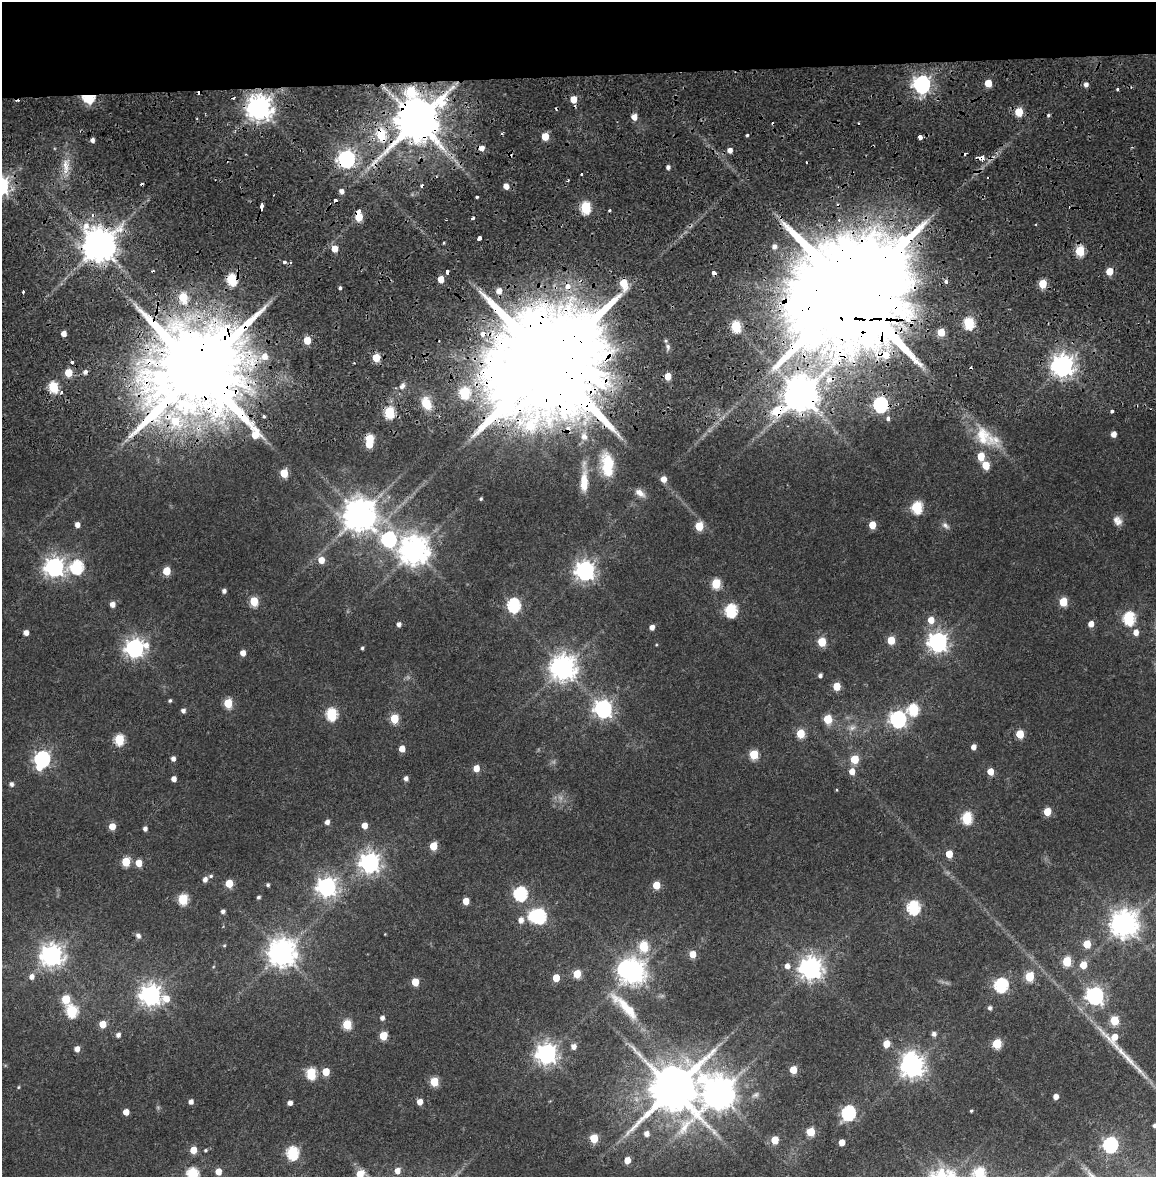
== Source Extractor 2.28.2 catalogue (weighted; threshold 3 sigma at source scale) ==
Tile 3 of 4 x 4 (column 3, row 1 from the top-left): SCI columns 2323-3476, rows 3600-4774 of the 4634 x 4850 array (HDU 1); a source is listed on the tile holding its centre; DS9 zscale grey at full resolution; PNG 1158 x 1179 px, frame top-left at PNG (2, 2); no overlay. Shown black and unused: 7% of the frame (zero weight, under 2 of 4 exposures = <1% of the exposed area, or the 3 px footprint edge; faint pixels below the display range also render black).
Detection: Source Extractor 2.28.2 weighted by HDU 2 'WHT'; one run over the whole footprint, this tile lists its part. Background 0.0247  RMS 0.0043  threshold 0.0193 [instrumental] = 3 sigma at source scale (4.5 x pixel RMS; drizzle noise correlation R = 1.50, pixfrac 1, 0.0396/0.0396 arcsec/px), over >= 5 px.
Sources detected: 272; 1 too faint to see at this stretch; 4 inside a brighter object's white glare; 26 cosmic-ray / hot-pixel residue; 1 long thin detection or spike segment (spike, bleed or trail) — not listed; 1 inside a brighter listed object's ellipse — not listed separately; the other 239 listed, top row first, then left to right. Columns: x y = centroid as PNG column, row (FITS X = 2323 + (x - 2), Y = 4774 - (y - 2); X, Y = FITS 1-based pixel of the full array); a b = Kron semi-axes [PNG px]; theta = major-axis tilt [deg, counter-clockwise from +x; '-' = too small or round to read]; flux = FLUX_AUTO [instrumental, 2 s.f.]
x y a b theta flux
988 83 5 5 - 7
922 84 7 7 - 170
1086 84 5 5 - 1.7
1117 89 3 3 - 0.66
88 97 6 5 - 41
259 108 8 7 - 460
1019 112 5 5 - 13
1048 115 4 4 - 0.62
634 117 5 5 - 3.6
417 121 15 11 -88 2100
381 135 7 6 - 19
747 135 3 3 - 0.55
545 136 5 5 - 8.5
920 137 4 3 - 9.6
92 140 4 4 - 1.7
730 150 5 5 - 2.3
346 159 7 6 - 170
66 166 22 7 -83 4.5
668 167 4 4 - 1.3
568 180 3 3 - 0.49
506 186 4 4 - 3.2
341 191 5 4 - 2.1
477 197 3 3 - 0.81
585 207 6 5 - 31
358 211 4 3 - 7.7
359 217 5 5 - 10
479 238 4 3 - 3.1
99 246 10 9 - 920
774 246 6 5 - 1.8
334 249 5 5 - 4.9
1080 251 6 5 - 22
284 262 3 3 - 11
1109 271 5 5 - 6.5
232 279 6 5 - 30
441 279 5 4 - 5.1
946 282 4 3 - 2.7
624 283 7 5 -80 13
1043 284 5 5 - 13
340 288 4 3 - 0.72
499 291 5 5 - 2.5
23 292 3 3 - 2.3
851 293 43 25 85 20000
183 297 6 5 - 17
969 323 6 5 - 35
736 326 6 5 - 28
941 332 5 5 - 9.2
64 334 4 4 - 3.1
307 340 5 5 - 9.2
668 347 6 4 -72 0.91
885 355 13 9 -1 8.5
264 356 8 7 - 4.1
376 357 5 5 - 11
72 362 3 3 - 1.7
549 363 41 24 85 18000
1063 366 8 7 - 330
198 369 28 22 85 10000
85 372 5 5 - 1.5
68 373 5 5 - 9.9
668 376 5 4 - 6.2
402 386 9 6 46 1.9
53 387 6 5 - 26
464 393 6 6 - 27
800 395 12 10 44 1000
426 403 14 10 -65 7.7
880 404 7 7 - 76
1112 411 3 3 - 2
389 412 6 5 - 30
888 419 4 3 - 3.1
175 421 15 11 -43 17
568 429 8 7 - 2.1
1113 434 5 4 - 2.9
584 436 12 10 -67 3.1
984 436 39 21 -42 15
369 439 5 5 - 15
607 465 28 13 -84 15
986 465 6 5 - 8.8
284 473 5 5 - 12
664 479 5 5 - 3.4
584 482 26 9 87 8.5
640 493 14 8 -36 2.9
481 499 4 3 - 0.54
917 507 6 6 - 31
359 515 10 10 - 790
1117 521 13 9 -53 2.6
77 525 5 4 - 2.3
872 525 5 5 - 7.3
945 525 12 7 -41 1.5
699 526 5 5 - 12
389 539 8 7 - 77
414 550 9 9 - 580
321 560 6 6 - 4.8
54 567 7 7 - 210
77 567 7 7 - 50
166 571 5 5 - 10
585 571 7 7 - 230
716 583 6 5 - 19
224 591 4 4 - 1.3
254 601 5 5 - 16
1063 602 5 5 - 12
112 604 5 5 - 2.6
514 605 7 6 - 61
731 610 7 6 - 48
1129 618 7 6 - 44
931 620 6 6 - 4.5
399 624 4 4 - 1.6
1091 624 5 5 - 3.2
652 627 5 4 - 2.2
26 632 4 4 - 2.6
1136 632 6 5 - 2.9
891 640 5 5 - 8.9
822 642 5 5 - 13
938 642 8 7 - 220
134 648 8 7 - 200
362 648 4 3 - 0.63
243 653 5 5 - 3
563 668 9 8 - 430
820 675 5 4 - 1.2
837 686 5 5 - 8.8
170 700 4 4 - 0.62
228 703 5 5 - 16
603 709 7 7 - 170
913 709 6 6 - 29
183 711 5 4 - 1.4
331 714 6 6 - 36
394 718 5 5 - 15
828 719 6 5 - 12
898 719 7 7 - 120
852 728 10 7 37 1.9
801 733 5 5 - 14
1020 734 5 5 - 11
119 739 6 5 - 24
973 747 5 4 - 2.2
402 749 5 5 - 4.4
754 754 5 5 - 17
42 759 8 6 72 110
173 759 5 4 - 1.6
855 759 5 5 - 11
476 768 5 5 - 4.9
852 771 6 6 - 4
990 771 5 5 - 5.6
406 778 4 4 - 1.6
174 779 4 4 - 2.6
11 784 5 5 - 1.3
1047 812 5 5 - 8.9
967 818 6 5 - 31
327 822 5 4 - 1.9
364 825 5 5 - 3.7
112 826 5 5 - 5.3
145 829 4 4 - 1.6
433 846 5 5 - 10
949 854 5 5 - 7.6
126 862 6 5 - 14
139 863 5 5 - 6.3
370 863 7 7 - 230
211 876 5 5 - 0.71
205 879 5 5 - 1.9
229 883 5 5 - 9.3
268 885 4 4 - 0.76
656 885 5 5 - 8.6
327 887 7 7 - 220
520 894 7 6 - 60
258 897 4 4 - 0.73
183 899 6 5 - 23
466 901 5 5 - 5.3
913 907 7 6 - 55
223 911 4 4 - 1.3
539 916 7 6 - 62
521 920 6 6 - 2.5
1124 924 9 8 - 490
138 936 8 6 -45 1.3
1087 944 5 5 - 8.8
224 945 5 3 - 0.38
643 946 6 5 - 20
282 953 9 9 - 510
693 954 5 5 - 5.6
51 955 8 8 - 310
1067 961 6 5 - 18
1083 965 6 5 - 6.2
787 966 6 6 - 2.2
811 968 8 8 - 310
633 972 8 7 - 360
577 974 5 5 - 11
1029 976 5 5 - 18
32 977 6 5 - 2.2
556 978 5 5 - 7.5
415 982 5 5 - 8.5
1001 985 7 6 - 64
151 995 8 7 - 260
1095 996 7 7 - 160
66 999 6 5 - 13
166 999 10 8 -2 5
625 1007 50 11 -44 13
990 1008 5 5 - 1.2
72 1011 6 6 - 33
382 1018 5 5 - 1.5
1114 1020 5 5 - 14
102 1024 5 5 - 6.4
347 1024 5 5 - 20
934 1034 5 5 - 1.6
118 1035 4 4 - 1.6
383 1036 5 5 - 11
1114 1038 20 16 -30 8.8
886 1044 5 5 - 6.6
997 1044 6 5 - 18
574 1047 5 5 - 2.2
77 1049 5 5 - 2.7
547 1054 7 7 - 260
913 1066 8 7 - 330
793 1070 5 5 - 8.8
326 1072 6 5 - 7.2
311 1073 7 5 -88 27
434 1082 5 5 - 13
18 1087 4 4 - 0.41
673 1089 14 13 - 2100
719 1093 13 11 -87 700
755 1095 11 7 22 1.5
1056 1097 5 4 - 2.6
191 1102 5 4 - 2
420 1102 5 4 - 3.7
290 1103 4 4 - 1.9
971 1111 3 3 - 0.55
126 1112 5 4 - 4.2
848 1113 7 6 - 71
1154 1126 4 4 - 0.87
811 1132 5 5 - 12
646 1134 6 6 - 2.2
594 1138 5 5 - 14
775 1140 5 5 - 9.6
842 1142 5 4 - 4.2
1110 1145 7 6 - 92
193 1150 5 5 - 7.1
206 1150 4 4 - 0.58
292 1153 6 6 - 45
627 1160 5 4 - 5.2
397 1171 6 5 - 3.1
218 1172 5 5 - 4.5
979 1173 6 6 - 31
193 1174 6 6 - 43
360 1174 6 6 - 7.6
Overlapping masked pixels (flux is a lower limit): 19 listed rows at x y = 88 97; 417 121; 381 135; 346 159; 358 211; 359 217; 99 246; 232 279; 851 293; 885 355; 549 363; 1063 366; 198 369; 464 393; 800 395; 880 404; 175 421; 568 429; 369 439
Isophote crosses this tile's border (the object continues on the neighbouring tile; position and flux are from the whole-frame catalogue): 4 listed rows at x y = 1154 1126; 979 1173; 193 1174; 360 1174